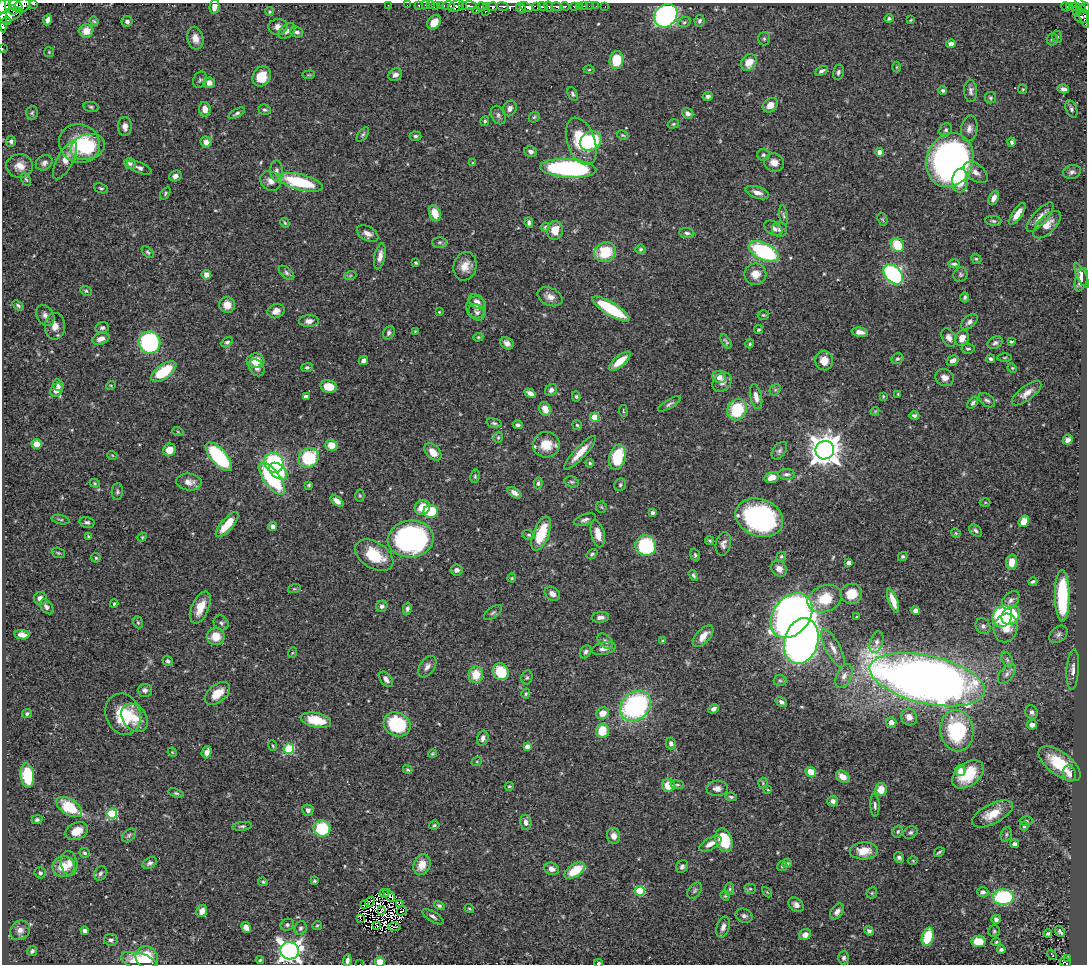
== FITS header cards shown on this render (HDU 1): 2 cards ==
NAXIS1  =                 1085
NAXIS2  =                  962

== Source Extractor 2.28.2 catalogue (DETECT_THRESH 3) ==
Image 1085 x 962 px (HDU 1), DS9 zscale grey, 1 PNG px = 1 image px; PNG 1089 x 966 px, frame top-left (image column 1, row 962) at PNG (2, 3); each listed source drawn as its Kron ellipse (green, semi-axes under 4 px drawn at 4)
Background 0.412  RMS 0.021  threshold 0.062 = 3 sigma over >= 5 px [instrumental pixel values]
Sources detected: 528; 7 with non-positive FLUX_AUTO (blend fragments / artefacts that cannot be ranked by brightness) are neither listed nor drawn; of the other 521, the 500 brightest by FLUX_AUTO listed and drawn (21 fainter detections omitted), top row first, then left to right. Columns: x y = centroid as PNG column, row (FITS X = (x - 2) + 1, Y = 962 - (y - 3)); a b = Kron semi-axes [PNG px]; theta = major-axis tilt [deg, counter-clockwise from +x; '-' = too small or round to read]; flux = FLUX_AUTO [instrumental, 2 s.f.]
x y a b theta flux
34 4 3 2 - 27
22 5 8 6 33 480
388 5 2 2 - 6.4
407 5 2 2 - 4.9
419 5 3 3 - 4.6
425 5 2 2 - 5.8
431 5 3 2 - 6.8
441 5 3 3 - 14
448 5 6 3 0 5.8
3 6 7 7 - 350
16 6 7 5 -20 260
436 6 4 3 - 15
456 6 8 5 23 160
462 6 4 2 - 31
469 6 8 4 -1 180
481 6 5 3 - 34
503 6 6 4 -12 110
565 6 5 3 - 11
574 6 4 3 - 32
579 6 3 2 - 3.5
584 6 2 2 - 5
589 6 2 2 - 2.2
596 6 2 2 - 3.1
1070 6 3 2 - 3.1
214 7 7 4 78 9.3
486 7 3 3 - 43
493 7 5 4 - 160
526 7 7 4 -21 300
536 7 4 3 - 23
543 7 5 3 - 150
549 7 5 3 - 85
557 7 6 3 -17 97
605 7 3 2 - 2.4
1066 7 5 3 - 7.5
1076 7 4 3 - 55
521 8 6 3 -49 100
1085 8 5 2 - 130
13 10 5 3 - 110
476 10 2 2 - 9.9
1082 10 18 4 -73 29
1077 11 4 3 - 33
270 12 4 4 - 1.7
485 12 3 3 - 21
3 15 18 3 -86 320
9 15 14 6 24 280
666 16 12 10 48 380
1082 16 7 7 - 90
889 18 4 4 - 3.1
48 20 5 4 - 6.8
911 20 3 3 - 1.2
6 21 4 3 - 59
94 21 5 3 - 1.7
127 21 5 5 - 4.8
700 21 6 5 - 3.7
434 22 8 6 52 15
684 22 6 4 21 2.5
278 27 9 8 - 8.7
86 31 7 6 - 18
287 31 9 6 40 5.2
297 32 6 5 - 4
1057 37 6 5 - 2.3
195 38 11 8 -77 11
764 39 7 5 89 2.5
1052 39 6 5 - 2.7
951 44 5 4 - 6.5
2 48 3 2 - 3.4
49 52 5 5 - 1.7
616 60 9 7 86 40
749 62 9 7 55 20
897 67 5 3 - 1.3
589 70 5 3 - 1.7
821 71 7 4 26 3.6
838 72 8 5 77 3.6
309 75 6 3 8 1.4
395 75 7 6 - 6.7
262 76 10 9 - 29
200 80 8 6 65 2.9
209 83 5 5 - 9.7
1023 89 5 4 - 1.6
1063 89 6 4 -11 6.2
943 90 4 4 - 2.8
971 91 11 6 -89 5.1
573 94 7 4 -64 2.7
708 96 5 4 - 3.4
990 98 6 5 - 2.4
770 105 8 6 41 12
91 107 8 5 -11 2.7
510 108 8 6 63 5.9
205 109 7 6 - 13
1071 109 9 5 -69 4
265 110 6 5 - 2.8
32 113 7 6 - 2.6
237 113 9 4 26 3.1
688 113 6 5 - 5.7
498 115 10 7 -64 5.2
534 117 6 5 - 2.1
485 121 5 4 - 2
673 124 6 4 16 1.9
125 126 9 7 90 8
969 129 13 8 81 8.1
946 130 7 6 - 3.1
363 134 8 4 52 2.6
623 135 6 4 -26 1.9
415 136 6 4 -6 2.9
11 141 5 5 - 3.5
581 141 25 13 -70 63
591 141 11 9 33 120
206 142 6 5 - 7.5
1012 142 4 4 - 3.4
79 144 21 19 -24 51
88 147 17 12 17 99
531 152 6 5 - 5.1
880 152 4 4 - 11
763 155 6 5 - 2.8
65 160 21 8 62 13
950 160 27 23 69 630
774 162 10 9 - 10
44 163 9 7 32 5.6
130 163 6 5 - 3.6
473 163 4 4 - 1.7
20 166 13 11 2 15
139 168 13 5 -23 5.5
568 168 28 9 -4 260
277 171 10 6 -88 5
976 172 14 8 -38 8.8
1072 172 9 7 17 4.5
175 176 6 5 - 6.3
26 179 7 4 -62 2.2
960 180 12 7 83 31
271 181 11 9 -38 9.4
300 182 23 8 -14 91
101 188 7 4 -20 2.2
165 193 7 4 55 2.1
757 193 12 6 -18 9.5
994 198 7 4 65 8
435 213 8 5 -72 22
1017 214 13 5 56 13
784 215 10 4 -82 2.6
1040 217 19 7 48 11
882 219 7 4 -72 2
993 221 8 5 -8 2.8
285 223 5 3 - 1.8
529 223 5 4 - 3.9
1047 225 17 8 44 16
545 227 4 4 - 1.8
773 228 10 6 -34 6.3
779 229 8 7 - 4.5
555 230 9 8 - 20
687 233 7 5 -9 3.5
367 234 12 7 -29 7.7
440 242 7 5 0 3
897 245 7 6 - 45
641 249 5 4 - 2.5
764 251 16 8 -27 150
148 252 7 4 -44 2.4
605 252 11 9 21 46
380 256 13 5 79 8.3
976 259 5 4 - 2.1
416 263 4 3 - 1.9
954 264 6 3 0 3.3
465 266 14 11 76 16
286 273 9 5 -40 3.5
755 274 11 10 - 16
893 274 12 8 -46 260
206 275 5 4 - 7.9
960 275 7 6 - 3.3
1081 275 14 4 -63 6
350 276 6 4 20 1.9
1081 280 12 6 74 9.5
86 291 6 5 - 2.1
550 297 13 8 -24 10
965 297 5 4 - 2.8
477 301 9 6 -34 6.4
18 305 6 3 -38 2.6
227 305 8 8 - 15
476 307 11 10 - 6.4
611 309 21 6 -32 94
276 311 8 7 - 8.4
439 312 3 3 - 1.4
477 312 9 7 -38 4.4
45 315 11 8 -54 7.1
763 315 5 4 - 1.8
309 321 10 6 3 7.4
969 322 10 5 40 5.1
55 326 13 10 88 12
102 328 7 5 14 3.1
758 330 4 4 - 2.8
415 331 3 2 - 1.3
860 332 8 4 -7 7.5
389 333 7 5 60 3.4
478 337 5 4 - 1.6
949 338 10 6 -64 7
962 338 8 6 66 13
101 339 9 5 18 8.8
227 342 6 4 34 2.6
726 342 8 3 -56 2.6
1011 342 4 3 - 2.1
149 343 11 11 - 150
507 343 7 5 -31 6.8
995 343 8 5 29 4.3
750 344 4 4 - 2.1
968 349 6 5 - 2.8
1005 357 7 3 1 1.7
897 359 6 5 - 2.8
990 359 4 3 - 3.3
363 360 5 4 - 5.2
255 361 9 7 3 21
620 361 13 5 40 21
824 361 9 9 - 17
953 361 6 4 30 6.9
307 367 5 4 - 3.1
257 368 9 7 -55 6.7
1012 368 5 4 - 1.6
164 372 15 7 35 64
719 377 7 5 -23 12
945 378 9 8 - 8.7
722 382 11 8 46 8.5
58 385 6 5 - 5.1
111 385 5 3 - 1.3
329 387 8 6 -11 21
56 390 7 6 - 11
551 390 6 5 - 4.8
775 390 6 5 - 2.4
530 393 6 4 -30 7.3
1027 393 18 7 37 11
898 394 3 3 - 1.4
576 396 5 4 - 2.1
883 396 4 3 - 1.2
306 397 4 4 - 8.6
756 397 12 6 -78 11
987 400 9 5 -35 4.1
973 403 7 4 52 2.9
670 404 13 4 30 3.9
545 409 7 5 -65 13
737 410 11 9 58 66
623 411 6 3 -82 1.5
875 411 4 3 - 1.2
914 416 5 4 - 3.3
595 417 4 4 - 44
494 423 7 4 -15 2.7
518 425 5 4 - 3.2
577 425 5 4 - 2
178 432 6 3 -20 1.4
498 437 6 4 71 2.1
1068 440 5 4 - 4.9
37 444 5 5 - 17
331 445 6 5 - 20
546 445 13 13 - 27
169 450 6 6 - 15
825 450 9 9 - 2400
779 451 10 6 52 4.1
433 452 10 6 -46 17
580 453 22 5 47 19
112 455 5 3 - 1.2
219 457 18 7 -48 150
617 457 13 8 75 64
309 458 11 9 38 86
274 463 10 9 - 150
590 463 4 4 - 2.2
278 471 10 7 -39 36
787 474 8 5 -4 4.5
475 476 7 4 81 2.2
772 477 7 5 16 14
272 479 19 8 -54 140
189 482 13 8 -6 10
572 482 7 5 -15 2.8
95 483 5 4 - 1.6
538 483 6 4 84 2.8
309 485 4 3 - 1.9
620 485 6 5 - 2.6
117 492 8 5 87 3.1
514 493 8 4 -35 6.5
360 495 6 4 -88 1.7
337 501 7 4 -38 8.5
985 502 5 3 - 1.4
422 507 8 7 - 27
601 507 6 5 - 1.9
431 511 7 6 - 53
652 513 4 3 - 3.3
759 518 24 18 -20 250
61 520 9 4 -13 2.5
585 520 11 5 19 4.6
1024 521 6 5 - 14
87 522 7 5 -15 3.4
227 525 16 6 49 32
273 526 4 4 - 5.3
976 530 7 5 -41 3.6
956 533 5 4 - 1.7
541 534 18 8 68 52
598 534 14 6 -77 16
529 535 6 5 - 2.6
88 537 4 3 - 1.5
142 537 5 4 - 1.6
411 539 23 18 6 310
709 540 4 4 - 1.9
723 544 12 7 77 6.7
646 546 10 10 - 97
58 553 7 5 -19 2.2
592 554 6 4 37 2.5
374 555 21 13 -32 48
695 555 6 4 -71 2.6
781 557 5 4 - 2.2
903 557 5 4 - 2.7
96 558 4 4 - 1.9
1012 562 7 5 87 19
849 563 4 4 - 8.4
779 569 8 7 - 7.6
457 570 6 5 - 6.4
693 575 6 4 -58 2.9
512 578 4 4 - 1.6
1033 582 4 3 - 2.7
294 589 6 4 18 1.6
552 594 8 6 -37 7.5
851 594 11 10 - 24
1062 596 25 7 -89 110
40 598 6 6 - 7.8
825 599 18 13 22 39
893 600 13 4 -70 14
1011 600 10 7 48 5.6
114 604 4 3 - 1.6
382 606 6 5 - 4.3
47 607 8 5 -51 5.3
200 607 17 8 68 23
407 609 6 4 77 3.9
915 611 4 4 - 5.8
493 613 10 5 37 3.2
1011 615 10 8 49 61
791 616 25 18 52 1100
1002 616 11 9 60 150
600 617 9 5 6 6.6
857 617 3 2 - 1.3
138 622 6 4 -69 2
221 623 8 7 - 3.4
983 626 8 7 - 4.2
1006 628 14 12 77 28
1058 634 10 7 42 4.9
22 635 7 4 -10 8.7
703 636 13 6 48 15
216 637 9 8 - 22
605 641 9 6 -44 4.6
663 641 4 4 - 1.8
801 641 23 16 74 1300
876 642 11 6 71 5.7
604 648 12 6 15 7.8
833 648 21 7 -62 12
586 652 7 5 56 3.5
292 653 5 3 - 1.3
1007 660 8 5 -63 3.3
168 661 5 4 - 3.4
427 667 12 7 56 7.1
1073 669 20 6 86 8.8
501 672 8 7 - 50
1007 674 11 6 50 6
476 675 8 7 - 28
844 676 13 7 66 9.3
527 677 7 5 75 2.8
386 679 9 5 -53 6.4
780 680 6 5 - 3.1
927 680 59 24 -13 1800
145 690 7 6 - 5.4
217 693 14 8 39 24
526 694 5 4 - 1.9
781 702 6 4 -33 4.4
636 706 17 13 41 250
713 709 6 4 27 4.5
1032 712 7 6 - 4.4
603 713 6 5 - 15
27 714 5 4 - 2.7
123 714 21 17 -69 53
909 717 8 7 - 11
135 718 16 11 -50 22
316 720 15 7 -12 38
891 722 5 5 - 11
397 724 14 11 -25 97
1032 725 5 4 - 6.1
602 731 7 6 - 34
957 731 21 16 -83 120
483 738 8 5 73 5.7
671 743 6 5 - 4
273 746 5 2 - 1.4
527 746 4 4 - 11
289 749 5 5 - 96
172 752 5 4 - 1.5
207 752 6 5 - 7.9
432 754 4 3 - 1.4
477 761 5 3 - 1.3
1060 764 24 11 -37 52
408 770 5 4 - 2.4
960 770 6 5 - 7.4
811 772 5 5 - 24
968 774 18 11 37 47
1069 774 8 6 -74 6.3
27 775 12 6 -83 67
843 777 7 5 -38 15
763 783 5 5 - 1.7
668 785 6 6 - 24
677 785 7 3 -8 2
509 786 4 4 - 1.7
717 788 11 8 2 7.8
881 789 6 6 - 20
768 790 4 3 - 1.3
176 793 8 4 -18 2.5
731 797 5 3 - 2.3
833 801 5 5 - 5.1
875 805 11 4 -87 3.8
69 807 14 7 -32 63
308 810 6 5 - 5.6
112 813 5 5 - 94
992 814 22 10 27 26
37 820 5 4 - 3.4
1026 821 6 4 -2 2.5
526 822 7 5 -78 6
434 825 5 4 - 2
242 826 10 4 8 2.8
1024 826 4 4 - 1.8
322 829 8 8 - 69
77 831 11 8 25 19
898 831 6 5 - 2.5
910 832 7 5 31 3.5
1006 834 7 5 71 2.9
129 835 8 5 46 3.1
614 836 8 6 -76 8.7
724 840 12 8 -69 56
710 844 12 5 27 9.9
1014 844 4 3 - 3.7
864 851 14 8 3 24
939 852 5 2 - 2.1
85 853 5 4 - 2.6
899 857 6 4 -51 3.8
913 860 5 3 - 1.2
69 863 12 8 -81 11
150 863 8 5 31 3.9
787 863 5 4 - 2.2
422 865 11 8 68 21
782 866 5 5 - 2.2
63 867 11 10 - 26
682 867 7 5 58 3.4
552 869 7 6 - 7.9
575 871 11 6 34 42
40 873 5 5 - 3.5
100 873 7 6 - 4
314 881 4 3 - 2
263 882 5 4 - 1.9
730 889 6 4 83 2.4
750 889 5 5 - 2
640 891 5 5 - 67
695 891 9 6 51 3.5
767 892 6 3 -45 1.4
983 892 6 5 - 4.5
384 893 4 3 - 1.9
872 893 6 5 - 2
389 895 7 3 -52 2
725 896 5 4 - 1.8
1003 897 10 8 -2 120
370 902 5 3 - 1.9
400 903 4 3 - 3.4
364 905 3 2 - 1.4
439 905 6 4 -30 3
796 905 8 6 -40 6.7
469 909 5 3 - 1.8
202 911 6 5 - 9
381 911 3 3 - 1.8
402 911 5 2 - 1.9
837 911 9 5 55 6
744 916 9 6 -22 4.3
433 917 12 5 -32 4.8
360 918 2 2 - 1400
996 919 5 4 - 4.3
287 925 7 5 25 3.1
317 925 5 4 - 1.9
377 925 3 2 - 1.4
246 927 6 4 -60 8.4
394 927 6 2 -11 1.3
723 927 11 6 74 7.1
300 928 7 6 - 3.5
20 930 10 9 - 7.9
85 931 4 4 - 5.4
869 931 5 4 - 3.8
994 931 6 6 - 2.5
1060 932 6 3 -55 2.8
1048 934 4 3 - 2.3
805 935 6 5 - 8.8
928 937 9 5 73 54
111 940 7 5 -8 5
978 941 7 6 - 26
996 942 5 4 - 1.8
1001 950 4 3 - 3.1
32 951 5 5 - 3.8
289 951 9 8 - 810
1052 955 5 3 - 3.8
147 957 11 10 - 42
844 958 6 5 - 3.7
1068 959 3 3 - 11
260 960 4 3 - 2
347 960 6 4 82 6.2
139 961 19 8 -16 31
380 962 5 5 - 25
1065 962 5 3 - 25
598 963 4 3 - 2.8
360 964 2 2 - 32
At the frame edge (FLAGS 8, measured only in part): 11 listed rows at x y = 34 4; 3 6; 214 7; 1085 8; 3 15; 2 48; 347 960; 380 962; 1065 962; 598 963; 360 964
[21 fainter detections neither listed nor drawn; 7 non-positive-flux detections neither listed nor drawn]